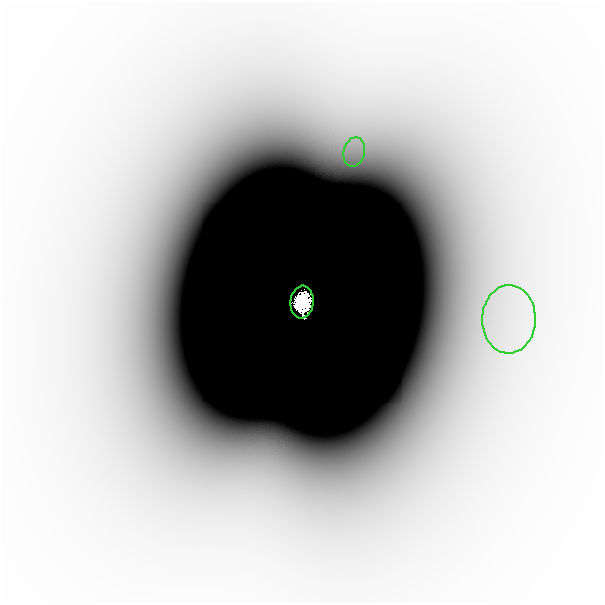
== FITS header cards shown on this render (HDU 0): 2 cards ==
NAXIS1  =                  601
NAXIS2  =                  601

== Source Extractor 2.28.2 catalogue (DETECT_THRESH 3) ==
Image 601 x 601 px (HDU 0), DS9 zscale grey, 1 PNG px = 1 image px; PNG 605 x 605 px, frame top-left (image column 1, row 601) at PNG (2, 2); each listed source drawn as its Kron ellipse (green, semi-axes under 4 px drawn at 4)
Background -1.19e-11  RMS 5.2e-12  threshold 1.55e-11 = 3 sigma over >= 5 px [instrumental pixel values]
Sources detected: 3; all 3 listed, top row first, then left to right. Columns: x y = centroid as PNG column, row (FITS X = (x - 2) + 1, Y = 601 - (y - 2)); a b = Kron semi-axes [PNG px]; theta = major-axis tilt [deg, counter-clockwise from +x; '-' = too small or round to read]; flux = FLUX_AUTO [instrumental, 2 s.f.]
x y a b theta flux
354 152 15 10 77 4.7e-09
302 302 16 11 84 7.7e+00
509 319 34 27 88 2.9e-08